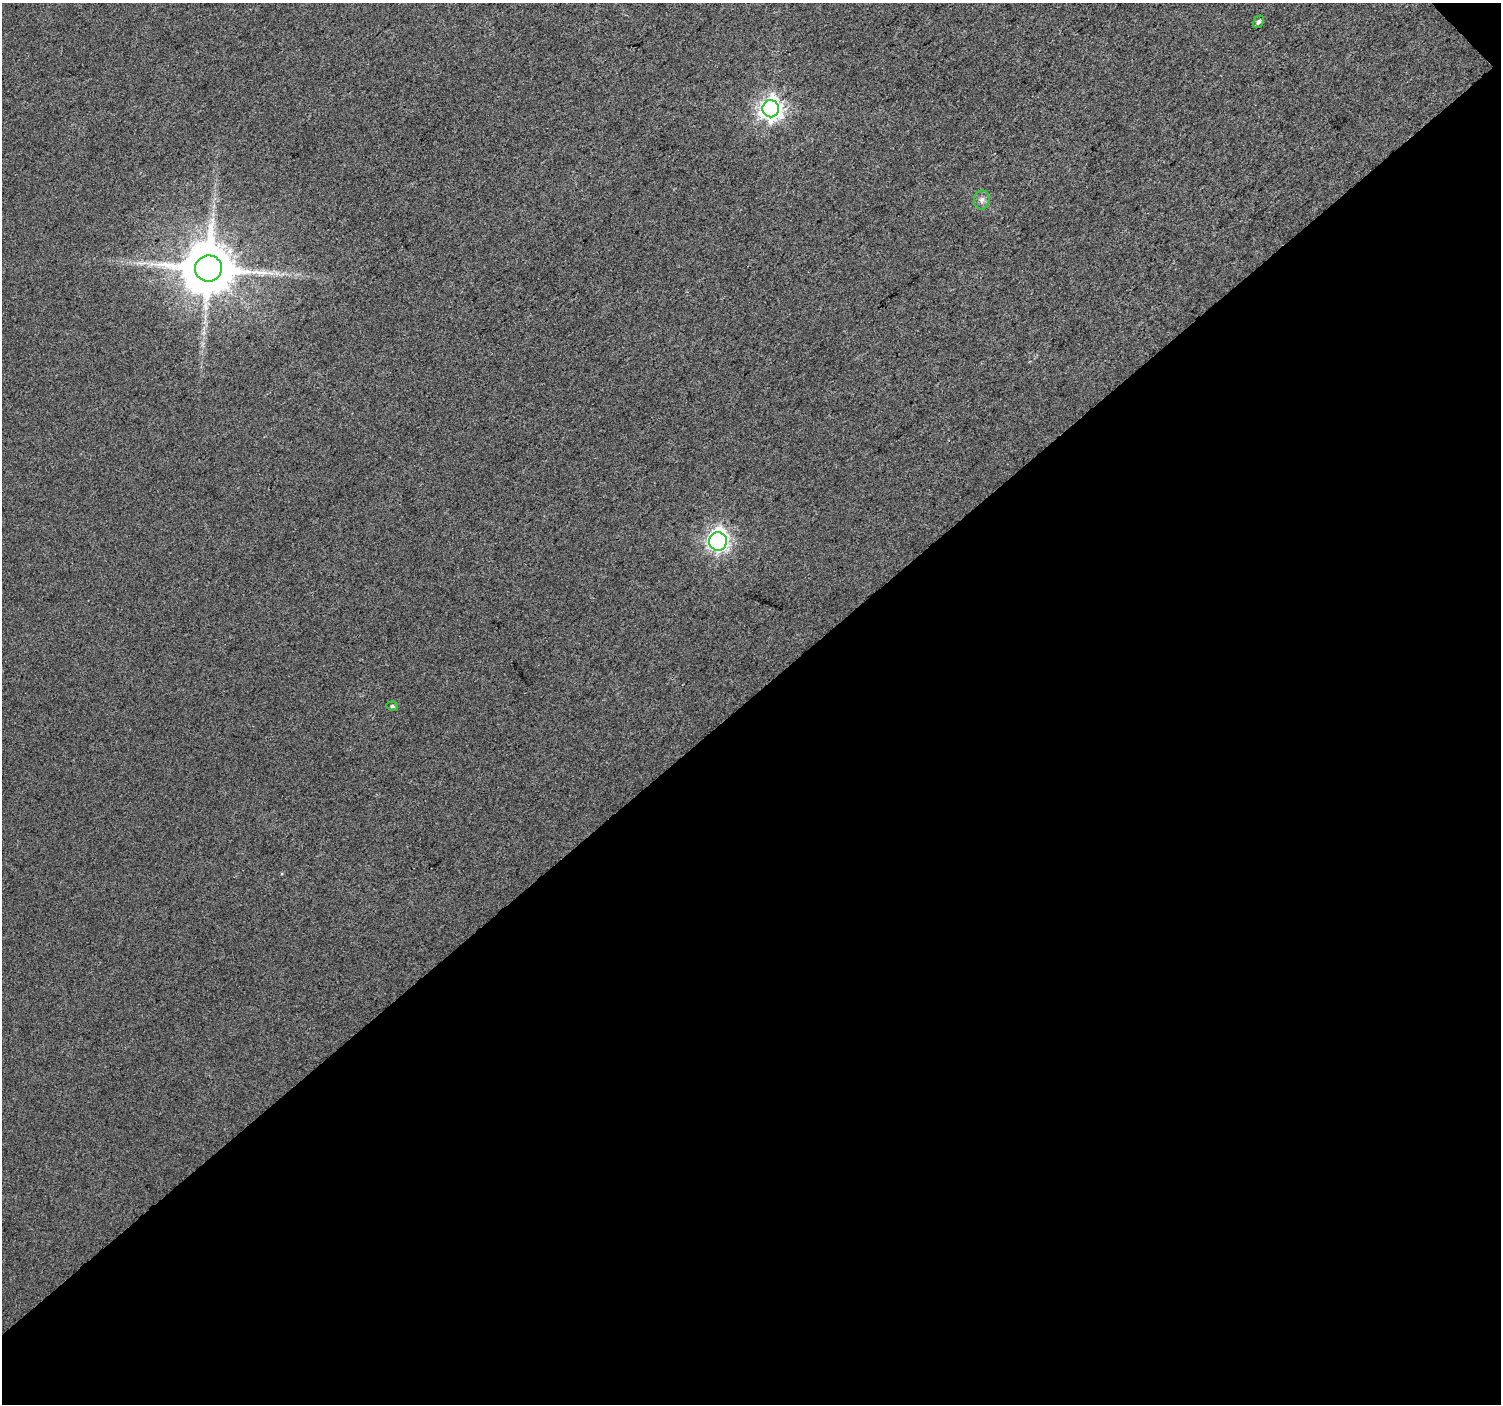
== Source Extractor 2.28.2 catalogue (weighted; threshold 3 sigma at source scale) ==
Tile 4 of 2 x 2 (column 2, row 2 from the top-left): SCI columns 1499-2997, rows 82-1483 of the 2999 x 2986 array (HDU 1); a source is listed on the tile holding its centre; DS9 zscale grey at full resolution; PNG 1503 x 1406 px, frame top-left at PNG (2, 3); each listed source drawn as its Kron ellipse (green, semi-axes under 4 px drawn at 4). Shown black and unused: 51% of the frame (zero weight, under 3 of 4 exposures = <1% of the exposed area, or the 3 px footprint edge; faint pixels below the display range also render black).
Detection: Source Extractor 2.28.2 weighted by HDU 2 'WHT'; one run over the whole footprint, this tile lists its part. Background 0.0397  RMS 0.011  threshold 0.0505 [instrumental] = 3 sigma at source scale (4.5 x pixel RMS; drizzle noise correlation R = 1.50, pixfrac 1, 0.0396/0.0396 arcsec/px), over >= 5 px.
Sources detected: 8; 1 inside a brighter object's white glare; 1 long thin detection or spike segment (spike, bleed or trail) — neither listed nor drawn; the other 6 listed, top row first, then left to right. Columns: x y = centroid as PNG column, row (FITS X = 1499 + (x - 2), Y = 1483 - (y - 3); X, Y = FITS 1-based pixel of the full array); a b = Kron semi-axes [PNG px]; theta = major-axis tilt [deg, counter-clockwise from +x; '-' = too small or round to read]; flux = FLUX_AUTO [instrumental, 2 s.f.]
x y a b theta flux
1258 22 6 5 - 3.1
771 109 8 8 - 730
982 200 9 8 - 4.8
208 268 13 13 - 6900
718 541 9 9 - 420
392 706 6 4 -12 1.9